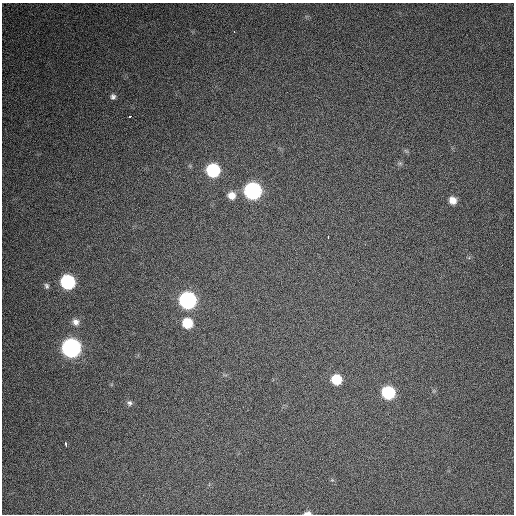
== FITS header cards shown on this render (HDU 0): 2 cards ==
NAXIS1  =                  512 / Axis length
NAXIS2  =                  512 / Axis length

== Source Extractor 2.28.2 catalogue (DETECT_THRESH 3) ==
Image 512 x 512 px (HDU 0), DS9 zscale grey, 1 PNG px = 1 image px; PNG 516 x 516 px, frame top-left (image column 1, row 512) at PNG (2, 3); no overlay
Background 931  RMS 29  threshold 88.3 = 3 sigma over >= 5 px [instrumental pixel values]
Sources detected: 21; all 21 listed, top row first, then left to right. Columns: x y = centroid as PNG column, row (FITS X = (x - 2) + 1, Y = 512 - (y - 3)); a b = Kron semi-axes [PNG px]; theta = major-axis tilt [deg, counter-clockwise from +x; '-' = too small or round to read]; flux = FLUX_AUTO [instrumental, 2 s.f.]
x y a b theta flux
234 32 3 2 - 3600
113 97 6 6 - 5800
130 116 3 3 - 9300
406 151 9 3 -31 3000
400 163 7 4 18 3200
213 170 9 8 - 180000
253 191 9 9 - 540000
231 195 10 9 - 17000
453 200 8 8 - 17000
328 237 3 2 - 2800
68 282 9 8 - 260000
46 286 8 6 -72 4700
188 300 9 9 - 580000
76 322 9 8 - 11000
187 323 8 8 - 57000
71 348 9 9 - 920000
336 379 8 8 - 55000
388 392 8 8 - 160000
129 403 8 7 - 5600
66 444 5 3 - 9300
308 513 7 3 2 7200
At the frame edge (FLAGS 8, measured only in part): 1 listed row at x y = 308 513